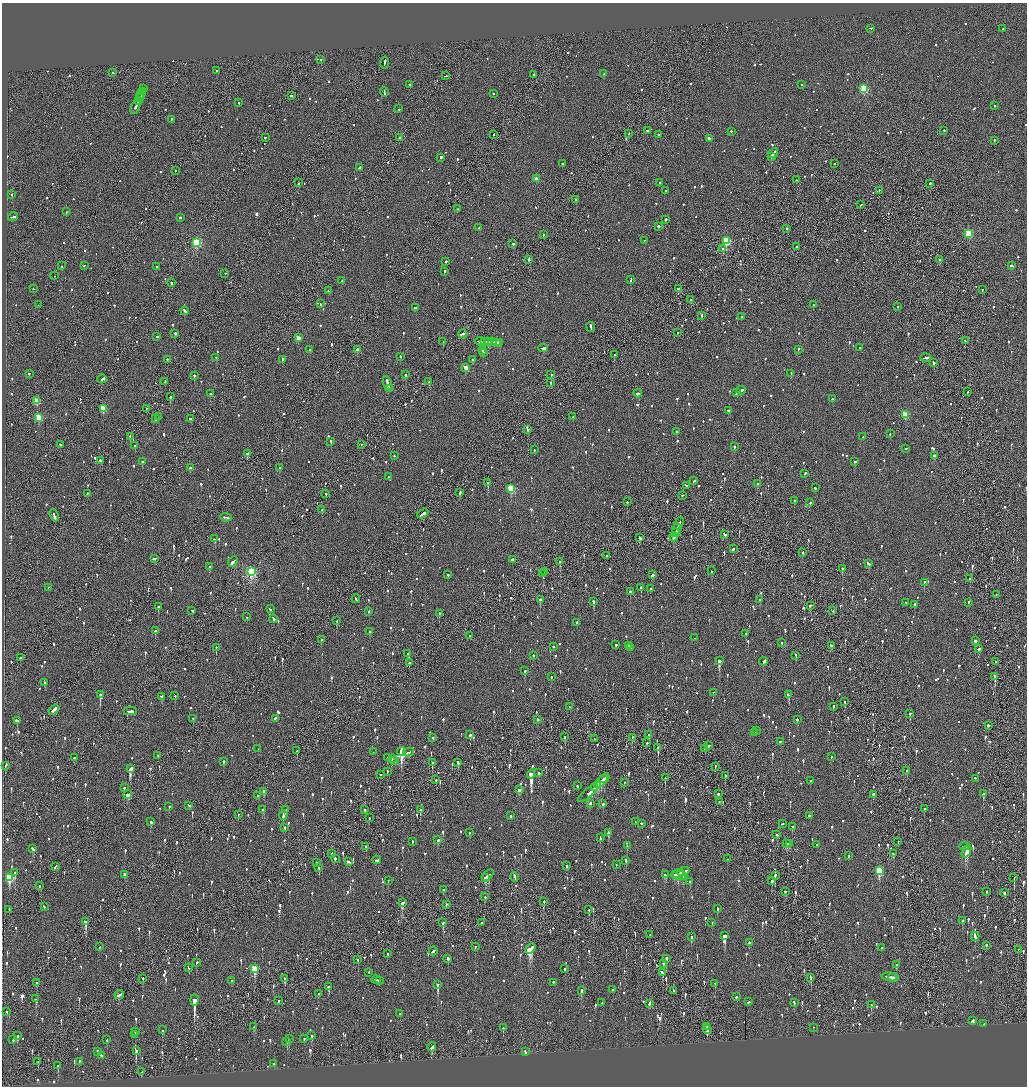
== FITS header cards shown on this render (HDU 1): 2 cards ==
NAXIS1  =                 2050
NAXIS2  =                 2168

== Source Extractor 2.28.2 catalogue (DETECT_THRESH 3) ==
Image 2050 x 2168 px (HDU 1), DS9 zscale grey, zoomed out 1/2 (1 PNG px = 2 x 2 image px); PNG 1029 x 1088 px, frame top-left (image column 2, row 2168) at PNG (2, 3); each listed source drawn as its Kron ellipse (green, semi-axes under 4 px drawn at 4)
Background -0.0682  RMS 0.063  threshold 0.19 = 3 sigma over >= 5 px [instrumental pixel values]
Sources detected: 1676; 70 cannot appear on this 1/2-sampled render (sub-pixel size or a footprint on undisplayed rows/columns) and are neither listed nor drawn; of the other 1606, the 500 brightest by FLUX_AUTO listed and drawn (1106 fainter detections omitted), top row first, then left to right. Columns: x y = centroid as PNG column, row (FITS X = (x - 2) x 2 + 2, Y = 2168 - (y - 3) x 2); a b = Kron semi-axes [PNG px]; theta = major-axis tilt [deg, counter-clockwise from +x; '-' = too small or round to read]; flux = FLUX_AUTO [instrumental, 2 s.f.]
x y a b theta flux
870 29 3 2 - 73
1003 29 2 1 - 99
321 60 2 2 - 250
385 63 6 2 83 200
217 71 2 2 - 80
113 73 2 2 - 110
603 74 2 1 - 81
534 75 2 1 - 320
445 76 3 1 - 120
410 85 2 2 - 73
801 85 2 2 - 140
864 89 3 3 - 910
144 90 2 1 - 73
142 92 2 1 - 100
384 93 4 2 - 250
493 94 2 2 - 100
141 95 4 2 - 260
291 96 2 2 - 140
139 98 3 2 - 200
138 101 2 2 - 140
239 103 2 2 - 80
995 106 2 2 - 96
136 107 8 2 66 250
399 109 2 2 - 110
171 120 2 2 - 76
647 131 2 2 - 450
944 131 2 2 - 90
731 132 2 2 - 130
629 134 3 2 - 83
493 135 2 2 - 110
658 135 2 2 - 100
266 138 2 1 - 160
400 138 2 1 - 170
709 139 3 2 - 250
994 141 2 2 - 110
773 153 5 2 - 270
771 157 3 2 - 160
441 158 3 2 - 270
562 164 2 2 - 86
834 164 2 2 - 140
360 168 3 2 - 180
175 171 2 1 - 72
536 179 3 2 - 120
796 180 2 2 - 72
299 183 2 1 - 290
659 183 2 1 - 72
930 184 2 2 - 170
665 191 2 1 - 79
879 191 2 1 - 72
12 195 2 1 - 290
576 200 2 2 - 470
861 205 2 2 - 76
457 209 2 1 - 130
66 212 2 2 - 96
13 217 5 2 - 310
180 218 2 2 - 86
666 220 2 2 - 370
658 227 2 2 - 310
479 228 4 2 - 87
787 229 2 1 - 270
969 234 3 3 - 830
544 235 2 2 - 90
644 241 2 2 - 76
726 241 3 3 - 930
196 243 4 3 - 1200
513 244 2 2 - 220
796 247 2 2 - 360
722 249 2 1 - 230
529 260 3 2 - 110
940 260 2 2 - 280
446 262 2 2 - 76
62 266 2 1 - 200
84 266 3 2 - 100
1012 266 4 2 - 140
156 267 2 2 - 81
445 272 3 2 - 180
225 274 2 1 - 83
55 276 2 1 - 75
631 280 3 2 - 190
342 281 2 2 - 77
171 283 2 2 - 270
33 289 2 2 - 76
679 289 3 2 - 290
982 290 2 1 - 160
328 291 2 2 - 140
691 300 2 2 - 230
320 304 3 2 - 72
38 305 2 1 - 81
813 305 2 2 - 78
897 307 2 1 - 80
415 308 3 2 - 220
185 311 4 2 - 140
702 316 2 2 - 100
741 317 2 2 - 200
591 327 5 2 - 290
678 333 2 2 - 93
175 334 2 2 - 390
463 334 5 2 - 240
157 337 3 2 - 83
298 338 3 3 - 190
965 341 3 2 - 110
443 342 2 2 - 160
481 342 5 2 - 360
484 342 3 2 - 140
488 342 4 2 - 310
492 342 4 2 - 210
497 342 3 1 - 160
500 343 4 2 - 440
543 348 5 2 - 200
860 348 2 2 - 80
310 350 2 1 - 95
357 350 2 2 - 230
798 350 3 2 - 81
482 351 2 2 - 110
483 353 2 2 - 90
615 355 3 2 - 150
400 357 2 2 - 93
216 358 2 2 - 72
926 358 5 2 - 970
167 360 2 2 - 170
283 360 2 2 - 340
473 360 3 2 - 100
933 363 4 2 - 140
466 368 3 3 - 210
29 374 2 2 - 79
791 374 2 2 - 220
405 375 2 2 - 240
551 375 2 2 - 200
194 376 2 2 - 310
102 379 5 2 - 200
165 382 2 2 - 140
429 382 2 2 - 180
550 383 3 2 - 86
388 384 7 2 -73 480
389 389 3 1 - 130
741 391 5 2 - 220
968 392 2 2 - 74
737 393 3 1 - 450
210 394 2 2 - 86
638 394 4 2 - 170
170 397 2 2 - 330
833 399 3 2 - 91
37 401 3 3 - 310
103 409 3 3 - 340
146 409 2 2 - 94
729 411 3 2 - 110
905 415 3 3 - 420
159 417 2 2 - 130
573 417 2 2 - 160
39 418 3 3 - 400
156 419 2 2 - 100
191 419 3 2 - 220
528 430 2 2 - 300
676 432 2 2 - 73
890 434 2 2 - 85
130 437 2 2 - 81
863 437 2 2 - 210
331 442 3 2 - 98
60 445 4 2 - 110
361 445 2 1 - 79
135 446 2 2 - 81
734 447 2 2 - 250
906 449 2 2 - 110
534 450 2 2 - 97
247 454 2 2 - 77
394 456 2 2 - 110
934 456 2 2 - 490
100 461 3 2 - 330
142 462 2 2 - 230
855 462 3 2 - 240
190 468 2 2 - 240
280 468 2 2 - 130
805 474 2 2 - 100
389 477 2 2 - 99
694 481 4 2 - 130
488 483 2 2 - 390
757 484 2 2 - 290
686 486 3 2 - 110
815 488 3 2 - 140
511 489 3 3 - 570
460 493 3 2 - 260
87 494 2 2 - 100
326 494 2 1 - 320
682 496 2 2 - 96
794 501 2 2 - 81
627 502 2 2 - 78
810 503 2 2 - 170
322 510 2 2 - 93
423 514 6 2 31 290
54 516 6 2 -67 310
226 518 6 2 -5 280
679 524 6 2 64 260
677 530 6 1 69 260
675 533 2 2 - 180
725 535 3 2 - 140
674 537 4 2 - 460
640 538 4 2 - 130
214 539 3 2 - 80
733 549 3 2 - 170
803 553 2 1 - 97
607 556 2 2 - 140
154 559 3 2 - 110
512 560 3 2 - 790
233 562 6 2 47 890
560 562 2 2 - 220
868 564 3 2 - 280
209 567 2 2 - 76
842 569 2 2 - 180
711 571 2 2 - 100
251 572 4 3 - 1700
544 572 2 1 - 97
543 574 2 2 - 220
448 575 2 2 - 200
653 575 2 2 - 290
970 579 2 2 - 230
924 583 2 2 - 160
48 588 2 2 - 160
641 588 2 2 - 310
650 589 2 2 - 81
630 592 2 2 - 240
996 595 2 1 - 84
356 599 4 2 - 140
540 600 2 2 - 520
760 600 2 2 - 85
593 602 2 2 - 170
906 603 2 2 - 110
968 603 2 2 - 140
915 605 3 2 - 130
810 606 3 2 - 100
158 607 2 2 - 250
270 609 3 2 - 96
192 611 3 2 - 93
833 611 2 2 - 82
368 612 2 2 - 87
439 614 2 2 - 180
247 617 2 2 - 86
274 619 4 2 - 210
336 621 2 2 - 340
577 623 2 2 - 92
155 631 2 2 - 180
370 632 2 2 - 110
746 634 2 2 - 100
470 636 2 2 - 200
694 638 2 1 - 100
321 640 2 2 - 78
975 641 3 2 - 420
782 643 2 2 - 110
616 645 2 2 - 90
628 646 4 2 - 180
831 646 4 2 - 190
553 647 2 2 - 140
216 648 2 2 - 200
630 648 2 2 - 140
979 649 3 2 - 150
408 654 3 2 - 110
533 656 2 2 - 220
796 656 3 2 - 84
20 658 2 1 - 84
719 661 3 2 - 1300
763 662 4 2 - 180
996 662 2 2 - 290
409 663 2 1 - 140
525 671 2 2 - 84
551 677 2 2 - 73
995 677 3 2 - 440
45 683 2 2 - 130
713 693 2 1 - 81
100 695 2 2 - 490
789 695 3 2 - 230
162 696 3 2 - 100
175 696 2 2 - 72
845 702 2 2 - 79
569 707 2 2 - 73
833 707 3 2 - 94
54 710 6 2 35 1500
130 711 6 2 0 230
910 714 2 2 - 150
193 719 2 2 - 95
275 719 3 2 - 360
537 720 3 2 - 83
797 720 2 2 - 100
17 721 2 2 - 79
988 726 2 2 - 530
756 731 2 1 - 180
755 733 2 1 - 190
470 735 2 2 - 230
649 735 2 2 - 140
565 737 2 1 - 430
433 738 2 2 - 170
632 738 3 1 - 82
594 739 2 1 - 88
780 742 3 2 - 85
647 743 2 2 - 150
708 746 2 2 - 130
658 748 3 2 - 280
258 749 2 1 - 74
705 749 2 2 - 98
297 751 2 2 - 99
373 752 2 2 - 100
401 752 4 3 - 14000
409 753 5 2 - 200
158 756 2 1 - 170
831 757 2 2 - 83
74 758 2 2 - 75
387 758 3 2 - 270
392 759 2 2 - 85
395 761 2 1 - 270
224 762 2 2 - 200
432 763 2 2 - 200
458 763 3 2 - 300
6 766 4 2 - 110
715 767 2 2 - 75
130 769 4 2 - 1200
906 771 2 2 - 75
387 772 2 2 - 88
539 773 2 2 - 150
531 774 4 2 - 11000
381 775 2 1 - 80
725 776 2 2 - 220
665 778 2 2 - 98
604 779 5 2 - 300
975 779 2 2 - 220
436 780 2 2 - 93
810 781 2 2 - 150
601 782 8 2 40 720
624 783 2 1 - 92
577 786 2 2 - 93
124 788 2 1 - 700
594 788 4 2 - 250
519 790 3 2 - 100
264 792 4 2 - 100
589 792 15 2 41 410
718 794 2 2 - 100
983 794 2 2 - 460
128 795 4 3 - 150
873 795 2 2 - 130
258 796 2 2 - 94
719 802 2 2 - 120
590 804 2 2 - 1900
603 804 2 2 - 99
189 806 3 2 - 120
169 807 2 2 - 75
925 809 2 2 - 140
263 810 3 2 - 120
285 810 3 2 - 90
365 810 2 2 - 110
420 810 2 2 - 260
238 815 2 1 - 190
283 815 5 2 - 180
510 816 2 2 - 270
809 816 2 1 - 450
369 818 2 2 - 96
151 822 3 2 - 140
635 822 2 2 - 190
641 824 2 2 - 100
782 824 2 2 - 150
792 827 2 2 - 130
285 828 2 2 - 80
469 833 2 2 - 85
608 833 3 2 - 300
777 835 2 2 - 71
600 838 3 2 - 160
438 840 2 2 - 140
412 842 2 2 - 90
898 842 2 1 - 91
786 844 3 2 - 340
789 844 2 2 - 81
816 845 2 2 - 130
627 846 2 2 - 150
366 847 2 2 - 250
964 847 5 2 - 210
33 849 3 2 - 200
966 852 7 2 67 1600
332 854 2 2 - 84
893 854 3 2 - 130
848 856 2 2 - 98
335 859 3 2 - 240
727 859 2 1 - 200
377 860 4 2 - 94
626 861 3 2 - 81
349 862 4 2 - 160
316 863 2 2 - 100
616 865 2 2 - 75
566 866 3 2 - 170
55 867 4 2 - 150
319 868 3 2 - 150
879 871 4 3 - 620
683 872 6 2 21 410
15 873 2 2 - 370
677 874 7 3 19 430
125 875 3 2 - 87
665 875 3 2 - 180
488 876 7 2 46 240
679 876 7 5 0 98
775 876 2 2 - 320
515 877 5 2 - 200
9 878 4 3 - 760
485 878 3 1 - 110
1014 878 3 2 - 77
388 881 2 2 - 75
772 881 3 2 - 77
690 882 3 2 - 81
39 886 2 2 - 230
443 890 2 2 - 78
785 892 2 2 - 160
986 892 2 2 - 74
1004 893 2 2 - 140
485 897 2 2 - 81
544 902 2 2 - 80
402 903 3 2 - 190
446 905 2 2 - 73
44 907 2 2 - 74
717 909 3 2 - 150
9 910 3 2 - 180
589 910 2 2 - 160
962 921 2 2 - 81
86 922 3 2 - 570
443 923 3 2 - 150
481 923 2 2 - 89
712 923 2 2 - 170
650 935 2 1 - 93
724 936 4 3 - 740
691 937 3 2 - 190
975 937 4 2 - 150
749 943 2 2 - 79
986 945 2 2 - 88
99 947 2 2 - 120
475 947 2 2 - 110
882 948 2 2 - 250
530 949 6 2 41 6800
1018 950 2 1 - 100
433 951 4 2 - 190
387 954 2 1 - 120
448 959 2 2 - 210
666 959 3 2 - 490
358 960 2 2 - 270
197 963 2 2 - 82
663 964 3 2 - 110
896 965 2 2 - 150
189 968 3 2 - 120
254 969 4 3 - 560
565 969 2 2 - 89
369 973 2 2 - 93
662 973 3 2 - 120
890 977 9 2 -8 530
811 978 3 2 - 180
893 978 4 2 - 210
143 979 2 2 - 91
285 979 3 2 - 160
376 980 5 2 - 190
232 981 2 2 - 110
379 981 2 1 - 110
36 983 2 2 - 74
553 983 2 2 - 110
715 984 3 2 - 130
438 985 3 2 - 910
329 987 3 2 - 200
613 990 2 2 - 95
581 991 3 2 - 370
673 991 3 1 - 110
318 994 2 2 - 300
119 995 5 2 - 170
736 997 2 2 - 290
36 999 3 2 - 150
194 1001 6 2 -89 2900
278 1001 2 2 - 79
748 1002 3 2 - 110
602 1003 2 2 - 180
794 1003 3 2 - 91
649 1004 4 2 - 120
871 1005 2 2 - 95
7 1012 2 2 - 77
400 1014 2 2 - 100
972 1021 3 2 - 170
983 1024 2 2 - 350
254 1027 3 2 - 75
707 1027 2 2 - 210
503 1028 2 2 - 160
813 1028 3 1 - 78
163 1030 3 2 - 250
707 1030 4 2 - 100
135 1032 2 2 - 170
135 1035 2 2 - 76
17 1036 2 2 - 99
312 1036 3 2 - 76
289 1039 3 2 - 91
304 1039 2 2 - 79
13 1040 2 2 - 140
107 1040 2 2 - 82
287 1042 2 2 - 170
432 1047 4 2 - 230
136 1051 2 2 - 300
98 1052 3 2 - 130
525 1052 3 2 - 110
101 1056 3 2 - 140
38 1062 2 1 - 120
79 1062 2 2 - 73
274 1064 2 2 - 72
58 1066 2 2 - 160
142 1072 2 2 - 73
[1106 fainter detections neither listed nor drawn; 70 sub-pixel or undisplayed-footprint detections neither listed nor drawn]